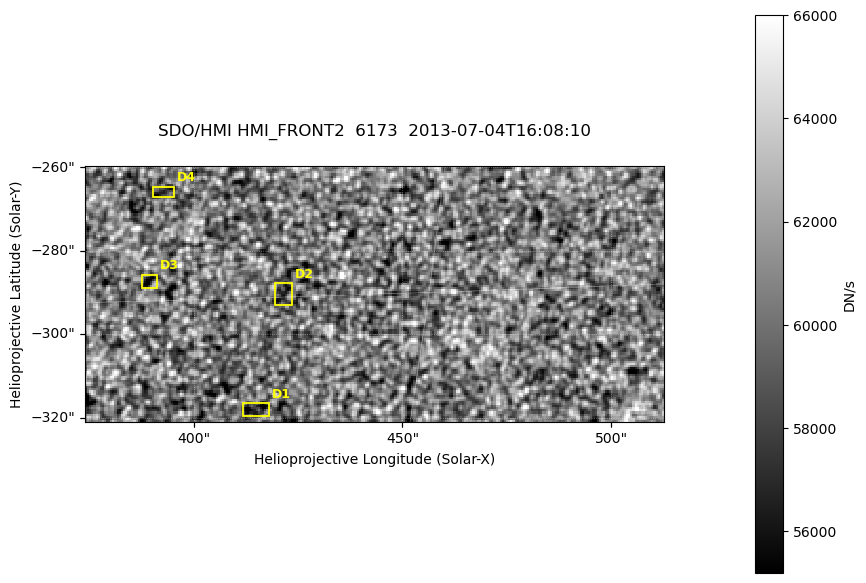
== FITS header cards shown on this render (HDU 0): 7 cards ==
TELESCOP= 'SDO/HMI '
INSTRUME= 'HMI_FRONT2'
WAVELNTH=               6173.0
DATE-OBS= '2013-07-04T16:08:10.80'
CTYPE1  = 'HPLN-TAN'
CTYPE2  = 'HPLT-TAN'
BUNIT   = 'DN/s    '

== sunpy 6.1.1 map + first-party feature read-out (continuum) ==
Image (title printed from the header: SDO/HMI HMI_FRONT2  6173  2013-07-04T16:08:10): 275 x 122 px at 0.504 arcsec/px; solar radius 944 arcsec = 1872 px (partial field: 0.3% of the solar disc is inside the frame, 100% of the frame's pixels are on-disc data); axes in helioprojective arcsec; data unit DN/s (BUNIT, on the colour bar)
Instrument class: CONTINUUM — white-light / continuum photospheric image (CONTENT/OBS_TYPE)
Dark features (sunspots / pores): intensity divided by the frame's on-disc median (partial field: no limb-darkening profile); reference = the frame's on-disc median (the 8%-of-disc-diameter window exceeds this field); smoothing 3 px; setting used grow <= 0.95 with closing radius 1 px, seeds <= 0.88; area >= 9 px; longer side >= 3 px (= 1.5 arcsec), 3 px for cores <= 0.7; partial field; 4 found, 4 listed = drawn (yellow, D1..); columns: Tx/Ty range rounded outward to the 2 arcsec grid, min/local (2 s.f., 1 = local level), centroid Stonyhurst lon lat
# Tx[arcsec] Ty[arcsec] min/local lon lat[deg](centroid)
D1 412..418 -320..-316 0.91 +27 -17
D2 418..424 -294..-288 0.93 +27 -15
D3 386..392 -290..-286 0.91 +25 -15
D4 390..396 -268..-264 0.93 +25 -13